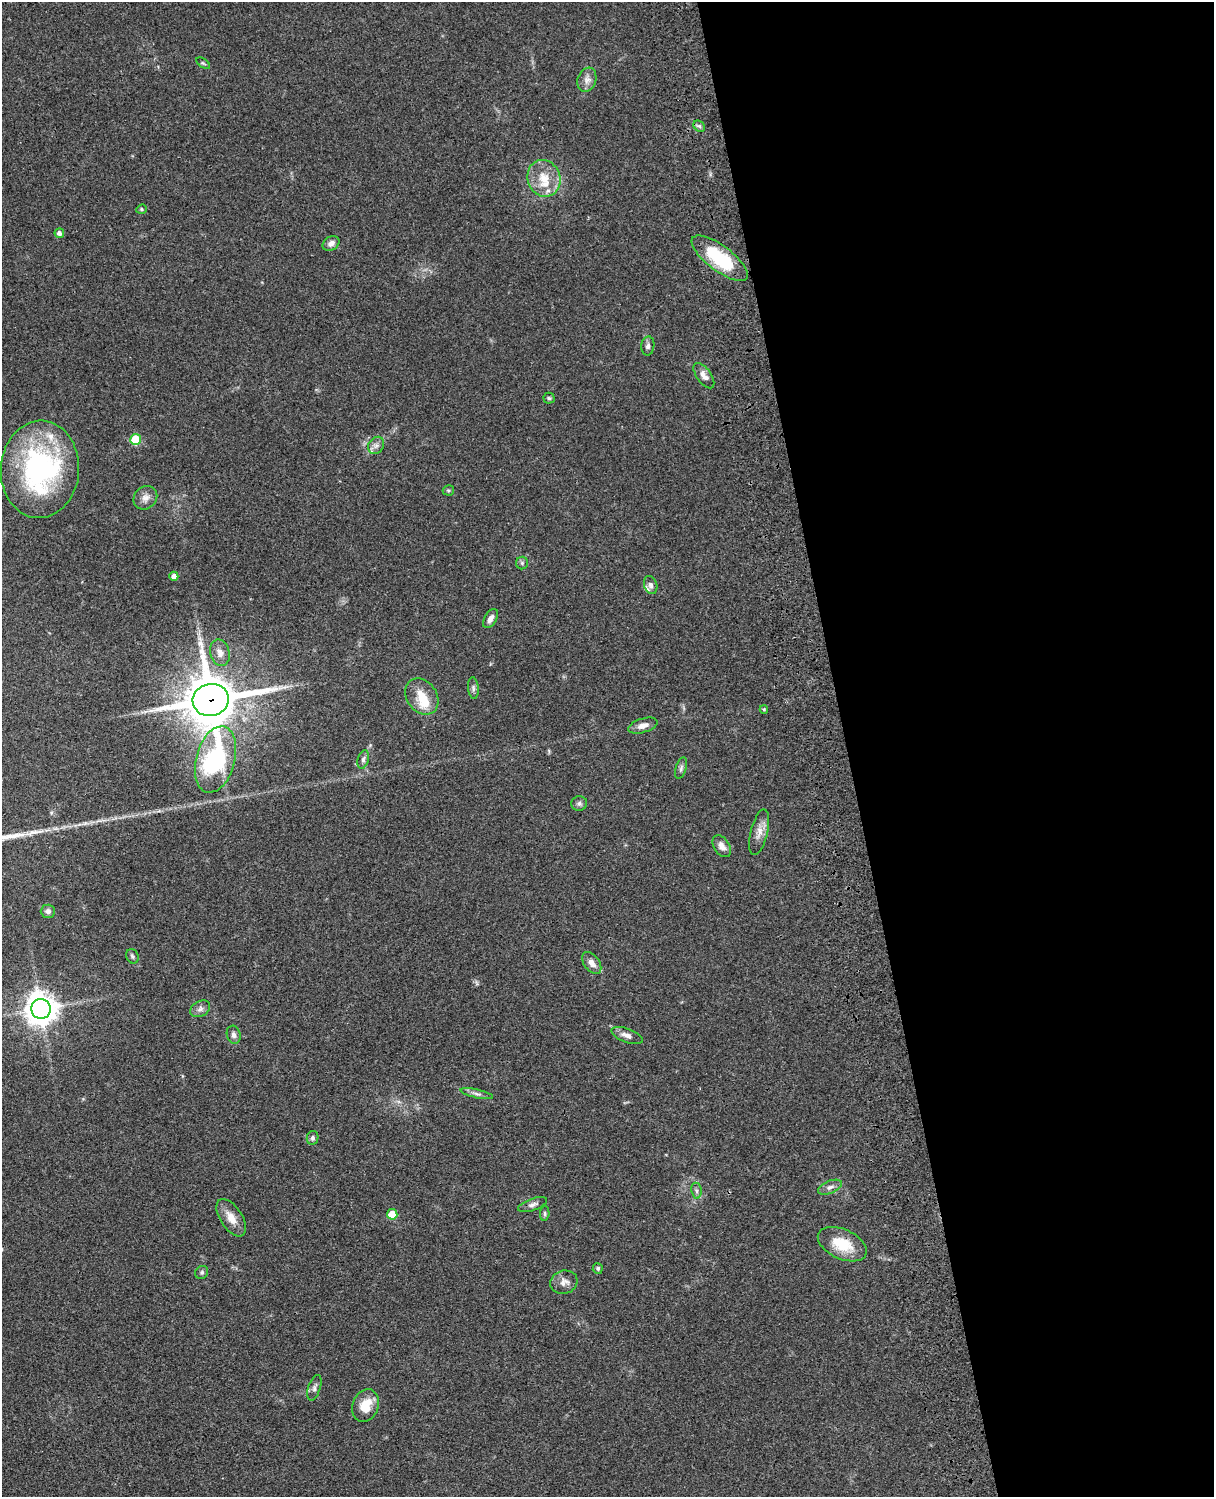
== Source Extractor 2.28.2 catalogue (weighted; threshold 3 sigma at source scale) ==
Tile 8 of 4 x 3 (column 4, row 2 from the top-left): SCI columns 3757-4968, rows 1773-3267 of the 5087 x 4925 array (HDU 1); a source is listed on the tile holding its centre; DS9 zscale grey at full resolution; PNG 1216 x 1499 px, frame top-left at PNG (2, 2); each listed source drawn as its Kron ellipse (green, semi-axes under 4 px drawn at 4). Shown black and unused: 30% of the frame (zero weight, under 3 of 4 exposures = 6% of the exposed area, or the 3 px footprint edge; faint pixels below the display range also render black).
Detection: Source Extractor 2.28.2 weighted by HDU 2 'WHT'; one run over the whole footprint, this tile lists its part. Background 0.0916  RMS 0.0062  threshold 0.0281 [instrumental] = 3 sigma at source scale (4.5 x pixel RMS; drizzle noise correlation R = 1.50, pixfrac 1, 0.05/0.05 arcsec/px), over >= 5 px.
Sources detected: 58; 1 inside a brighter object's white glare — neither listed nor drawn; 4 inside a brighter listed object's ellipse — not listed separately; the other 53 listed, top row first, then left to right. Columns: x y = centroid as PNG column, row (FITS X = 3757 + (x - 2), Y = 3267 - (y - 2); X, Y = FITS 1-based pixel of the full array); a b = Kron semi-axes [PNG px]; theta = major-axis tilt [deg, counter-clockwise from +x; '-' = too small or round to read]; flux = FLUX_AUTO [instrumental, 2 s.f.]
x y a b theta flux
203 63 8 4 -35 0.87
587 80 12 9 71 3.9
699 126 6 5 - 1.4
544 178 19 16 -71 13
141 209 5 4 - 0.83
59 233 5 4 - 2.3
331 243 9 6 28 3.3
720 258 34 12 -37 36
648 346 9 6 82 2
704 376 15 7 -54 4.1
549 398 5 5 - 0.94
135 439 5 5 - 24
376 445 9 7 54 2.6
40 469 49 39 86 120
448 490 6 5 - 0.95
145 498 12 11 - 4.3
522 563 6 6 - 1.2
174 576 4 4 - 3.4
651 585 9 6 -71 2
490 619 10 6 59 3.2
220 653 13 9 -76 5
473 688 11 5 -86 1.7
422 696 19 15 -55 12
211 700 18 16 12 3100
764 709 4 4 - 0.74
643 726 15 7 17 3.8
216 759 34 19 75 81
363 759 9 5 73 1.8
681 768 11 5 72 1.8
579 803 8 7 - 1.9
759 832 23 8 76 5.8
722 846 12 7 -57 4.1
48 911 7 6 - 2.2
132 956 7 6 - 1.3
592 963 12 7 -51 4.2
41 1009 10 9 - 910
200 1009 11 7 30 2.6
234 1035 9 6 -74 2.4
627 1035 16 6 -21 3.6
477 1094 16 4 -12 2.2
313 1138 7 6 - 1.6
830 1187 13 6 22 3
696 1191 8 5 -83 1.6
533 1205 15 6 19 2.7
545 1213 7 4 86 1
392 1214 5 5 - 14
231 1218 21 11 -57 7.6
842 1244 26 15 -24 18
598 1268 5 5 - 1.2
202 1272 7 6 - 1.4
564 1282 14 11 18 4.6
314 1388 13 6 71 2.3
365 1406 17 13 69 12
Overlapping masked pixels (flux is a lower limit): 2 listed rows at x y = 720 258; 211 700